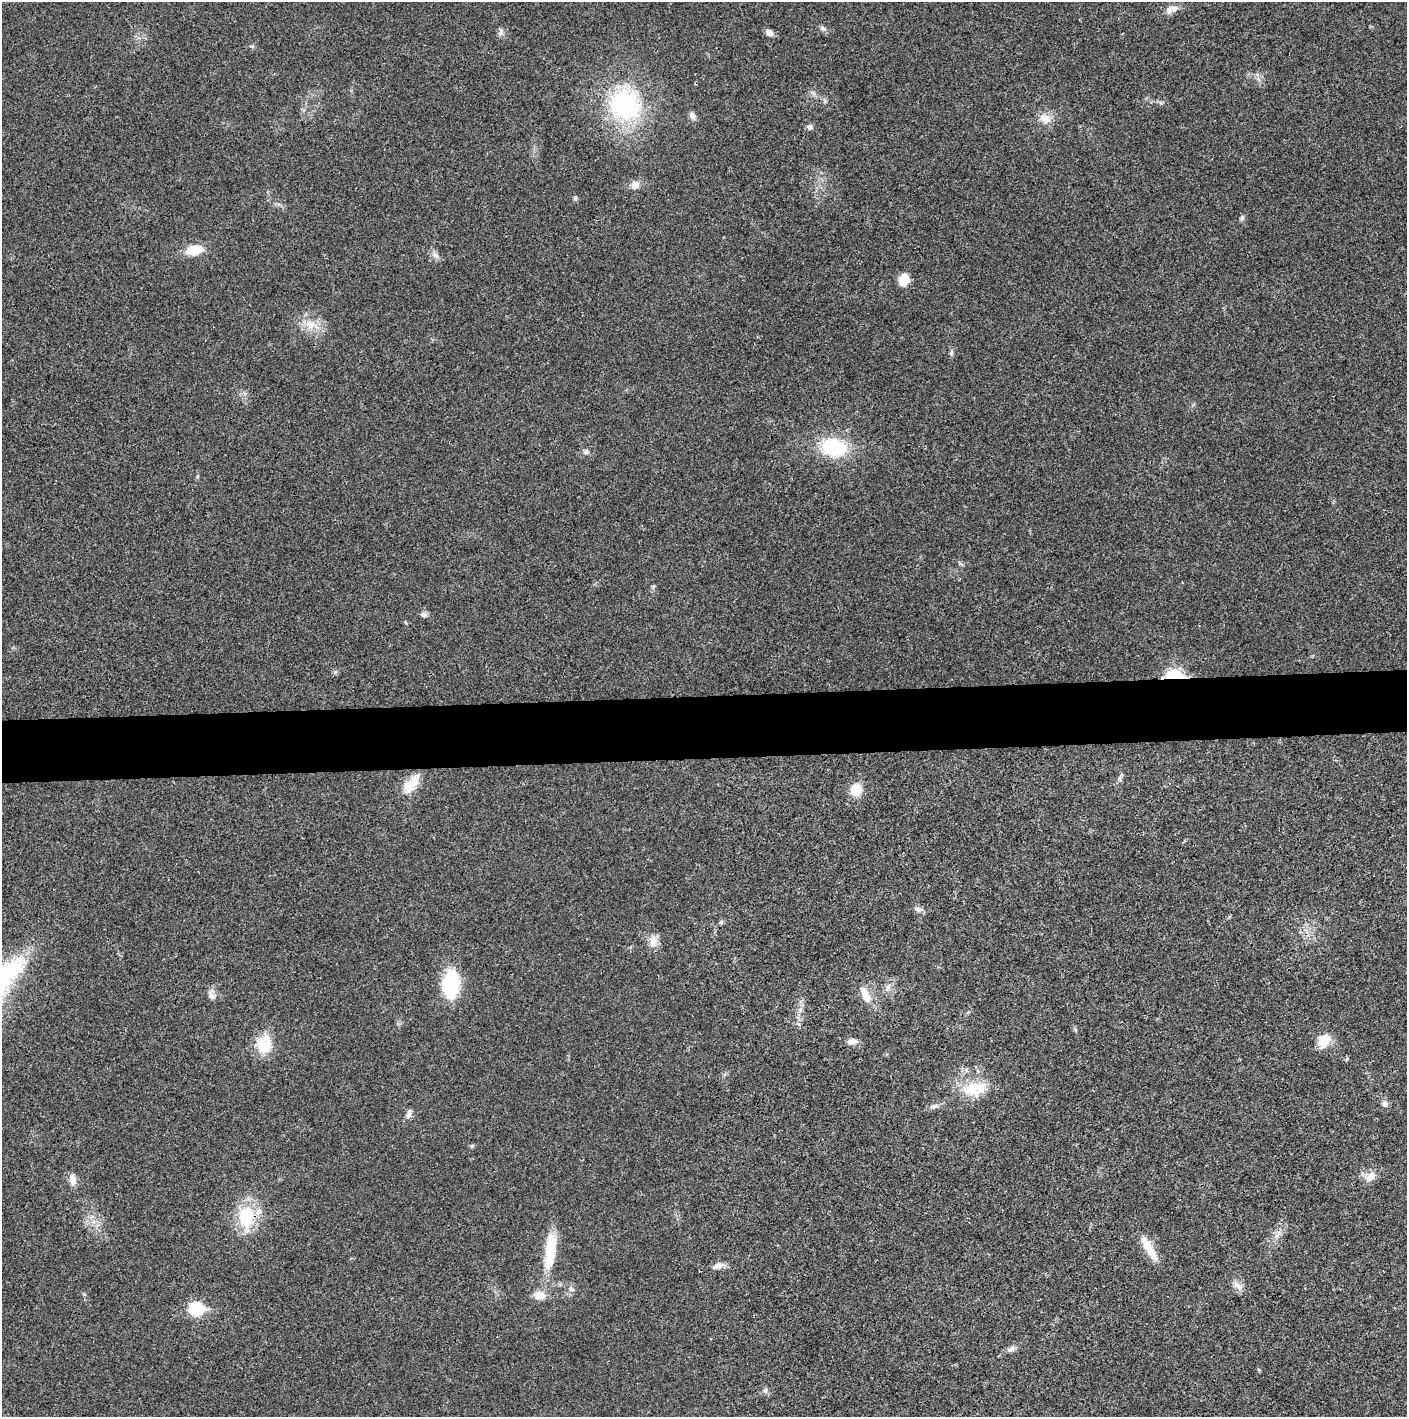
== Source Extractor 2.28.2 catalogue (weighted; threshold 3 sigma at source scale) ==
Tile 5 of 3 x 3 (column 2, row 2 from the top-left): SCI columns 1410-2814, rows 1415-2829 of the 4221 x 4243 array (HDU 1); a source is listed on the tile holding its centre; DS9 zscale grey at full resolution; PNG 1409 x 1419 px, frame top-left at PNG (2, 2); no overlay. Shown black and unused: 4% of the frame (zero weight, under 3 of 4 exposures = <1% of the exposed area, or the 3 px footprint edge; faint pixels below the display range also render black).
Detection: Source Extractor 2.28.2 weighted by HDU 2 'WHT'; one run over the whole footprint, this tile lists its part. Background 0.019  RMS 0.0051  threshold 0.0231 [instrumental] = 3 sigma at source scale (4.5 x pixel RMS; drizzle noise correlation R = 1.50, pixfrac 1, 0.05/0.05 arcsec/px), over >= 5 px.
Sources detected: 52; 1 inside a brighter listed object's ellipse — not listed separately; the other 51 listed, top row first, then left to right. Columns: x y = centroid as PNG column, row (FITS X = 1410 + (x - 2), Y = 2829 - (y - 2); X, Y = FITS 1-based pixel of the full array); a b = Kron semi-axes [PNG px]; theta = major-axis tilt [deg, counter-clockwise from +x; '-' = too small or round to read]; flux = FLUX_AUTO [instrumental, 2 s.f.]
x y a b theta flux
1171 9 16 9 20 3.9
822 28 9 4 -36 1.2
500 32 11 5 76 1.5
769 32 9 7 -37 2.5
252 46 6 4 -17 0.68
625 105 31 27 -45 69
692 116 11 7 -55 2
1045 118 13 11 -17 5.5
810 127 7 6 - 1.5
635 185 13 9 -7 3.1
575 198 5 5 - 0.84
1242 218 9 4 77 0.92
194 250 16 9 10 10
435 255 11 6 -45 2.2
904 280 9 8 - 11
310 325 15 11 -13 7
951 352 8 4 90 1.1
834 447 23 15 -12 37
586 452 6 5 - 1.7
423 615 8 6 -14 1.6
1174 676 8 5 0 94
1120 777 12 3 67 1.3
411 784 28 12 48 9
856 790 10 10 - 12
919 909 13 6 -6 2.1
721 922 6 5 - 0.91
653 941 17 10 -87 4.5
450 985 32 18 84 29
888 987 8 7 - 2.1
865 994 26 10 -64 6.6
211 996 12 7 -26 2.3
852 1041 11 7 10 3.1
1324 1041 15 11 61 9.8
264 1044 25 19 84 13
972 1089 28 20 -14 16
1385 1104 9 7 -76 1.9
934 1106 12 5 22 2
409 1114 13 6 67 2.1
472 1146 5 5 - 0.69
1370 1176 16 10 43 4.6
73 1180 13 8 -74 3.8
246 1216 24 16 -90 25
1149 1249 36 9 -59 9.8
550 1251 48 13 83 20
718 1266 15 7 18 3.3
1238 1285 16 6 -40 3
571 1289 8 5 -17 1.4
540 1296 14 12 8 5
196 1309 7 6 - 54
1011 1349 10 7 24 2
765 1391 8 6 55 1.2
Overlapping masked pixels (flux is a lower limit): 1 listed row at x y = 1174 676
Unlisted compact peaks at least as high as the median listed source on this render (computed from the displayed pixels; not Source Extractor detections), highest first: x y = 1259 1370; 335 672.